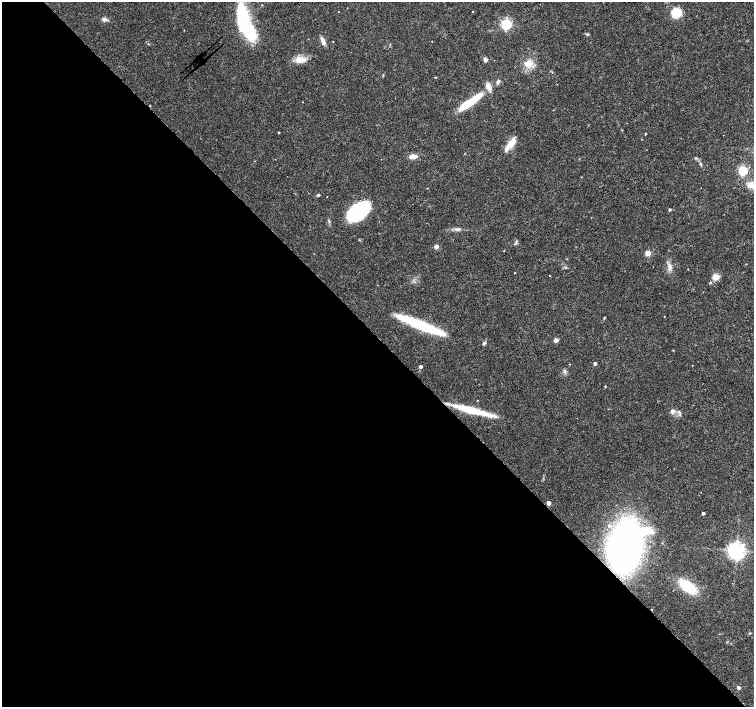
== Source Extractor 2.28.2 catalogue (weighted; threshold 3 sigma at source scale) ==
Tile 9 of 4 x 4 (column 1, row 3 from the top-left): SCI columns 10-1513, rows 1624-3032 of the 6027 x 6001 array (HDU 1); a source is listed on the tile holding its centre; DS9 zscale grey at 2 x 2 block average (1 PNG px = mean of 2 x 2 image px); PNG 756 x 709 px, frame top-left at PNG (2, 2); no overlay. Shown black and unused: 52% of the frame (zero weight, under 3 of 6 exposures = <1% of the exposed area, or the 3 px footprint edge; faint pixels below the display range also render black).
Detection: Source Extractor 2.28.2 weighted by HDU 2 'WHT'; one run over the whole footprint, this tile lists its part. Background 0.0188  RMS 0.0016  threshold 0.00671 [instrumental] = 3 sigma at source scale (4.09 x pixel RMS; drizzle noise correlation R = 1.36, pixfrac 0.8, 0.0396/0.0396 arcsec/px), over >= 5 px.
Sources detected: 66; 3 inside a brighter object's white glare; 2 cosmic-ray / hot-pixel residue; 1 long thin detection or spike segment (spike, bleed or trail) — not listed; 3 inside a brighter listed object's ellipse — not listed separately; the other 57 listed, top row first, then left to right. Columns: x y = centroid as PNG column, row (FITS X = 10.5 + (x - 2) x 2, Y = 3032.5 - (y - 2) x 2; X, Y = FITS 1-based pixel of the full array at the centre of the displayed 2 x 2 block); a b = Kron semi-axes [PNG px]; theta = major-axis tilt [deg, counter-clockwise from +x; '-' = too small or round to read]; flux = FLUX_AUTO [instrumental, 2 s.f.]
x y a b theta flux
472 12 2 2 - 0.33
676 13 13 11 -11 5.3
243 17 27 12 -81 28
104 19 6 5 - 1
506 24 4 4 - 54
184 30 2 2 - 0.18
587 34 4 3 - 0.53
323 41 11 4 -68 1.8
432 41 2 2 - 0.2
485 59 5 4 - 1
300 60 14 8 -15 3.4
529 63 9 9 - 3.5
383 75 3 2 - 0.23
498 82 5 3 - 1.1
488 86 9 6 -68 2.3
303 102 2 2 - 0.16
467 104 25 7 35 12
278 132 2 2 - 0.32
645 134 3 2 - 0.27
511 144 18 6 52 4.7
413 156 6 4 2 3.5
695 158 3 3 - 0.37
275 159 2 2 - 0.16
700 164 5 3 - 0.45
743 171 3 3 - 34
318 195 3 3 - 0.52
670 209 2 2 - 0.67
358 211 20 12 35 32
458 229 7 4 -4 0.96
516 242 7 2 77 0.47
436 247 3 3 - 3.3
648 253 3 3 - 6.6
669 267 9 4 -86 1.6
515 273 2 2 - 0.26
550 275 2 2 - 0.19
716 277 5 5 - 3.5
710 283 3 3 - 0.37
604 318 3 2 - 0.27
419 325 48 9 -22 22
556 340 3 3 - 3.6
484 343 5 3 - 0.63
595 363 2 2 - 1.1
692 365 2 2 - 0.12
420 367 3 3 - 1.2
564 371 5 4 - 0.71
605 386 2 2 - 0.25
477 400 2 2 - 0.23
673 411 7 6 - 1.4
549 503 3 3 - 3.1
703 513 2 2 - 0.99
609 526 4 4 - 0.87
625 544 24 18 64 190
736 550 5 4 - 190
688 587 19 9 -36 14
750 633 3 2 - 0.25
731 643 2 2 - 0.13
739 688 3 2 - 1.7
Overlapping masked pixels (flux is a lower limit): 1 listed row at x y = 625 544
Isophote crosses this tile's border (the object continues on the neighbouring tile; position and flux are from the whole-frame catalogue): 1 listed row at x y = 243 17